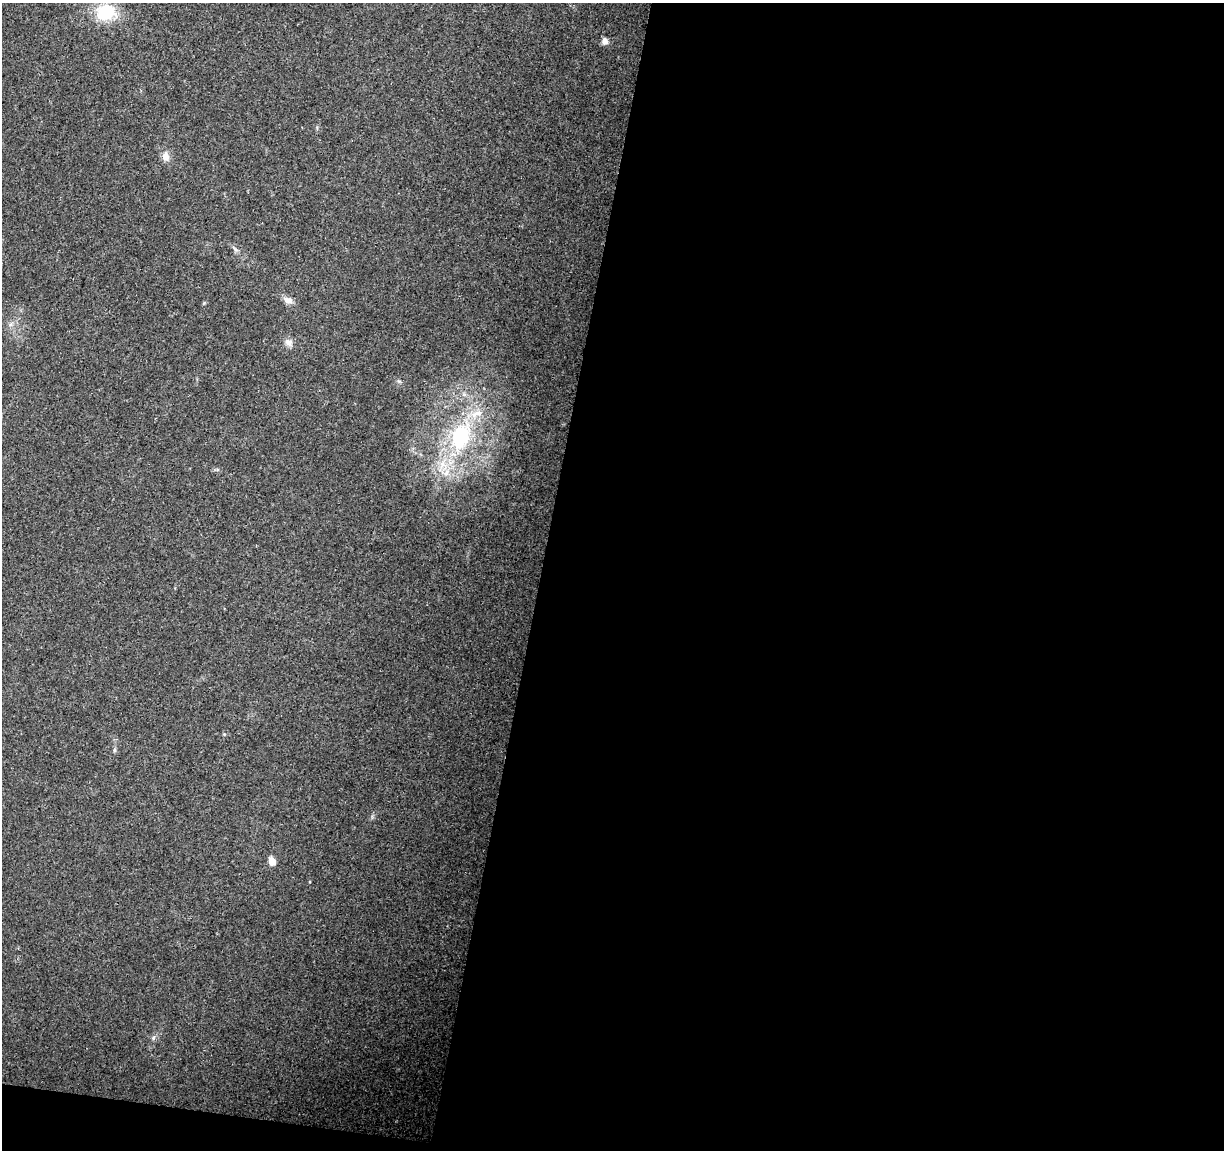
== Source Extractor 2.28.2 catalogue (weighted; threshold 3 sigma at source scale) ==
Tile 16 of 4 x 4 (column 4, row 4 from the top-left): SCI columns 3665-4886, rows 225-1372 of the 4895 x 5100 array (HDU 1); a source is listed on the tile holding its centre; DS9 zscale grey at full resolution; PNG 1226 x 1152 px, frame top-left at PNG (2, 3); no overlay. Shown black and unused: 57% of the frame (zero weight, under 3 of 4 exposures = <1% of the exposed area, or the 3 px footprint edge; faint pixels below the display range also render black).
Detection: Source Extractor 2.28.2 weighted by HDU 2 'WHT'; one run over the whole footprint, this tile lists its part. Background 0.0215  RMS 0.004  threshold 0.0182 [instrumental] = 3 sigma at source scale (4.5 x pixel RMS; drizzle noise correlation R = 1.50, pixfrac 1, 0.0396/0.0396 arcsec/px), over >= 5 px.
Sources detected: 13; all 13 listed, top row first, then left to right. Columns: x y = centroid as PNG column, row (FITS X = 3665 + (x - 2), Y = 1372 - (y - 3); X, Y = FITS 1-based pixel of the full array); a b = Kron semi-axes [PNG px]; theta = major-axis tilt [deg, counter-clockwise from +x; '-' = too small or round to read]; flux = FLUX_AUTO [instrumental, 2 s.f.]
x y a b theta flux
105 12 25 20 10 15
605 41 7 6 - 2
165 156 10 8 -76 3.1
235 249 8 4 -37 0.86
288 301 10 8 -23 2.5
289 342 10 8 -43 2.2
477 414 21 9 17 6.1
460 437 10 7 71 54
442 465 12 8 64 3.9
446 473 11 6 71 2.7
114 750 6 4 71 0.56
272 862 5 5 - 8
153 1038 6 4 48 0.75
Unlisted compact peaks at least as high as the median listed source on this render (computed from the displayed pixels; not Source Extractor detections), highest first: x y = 399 381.